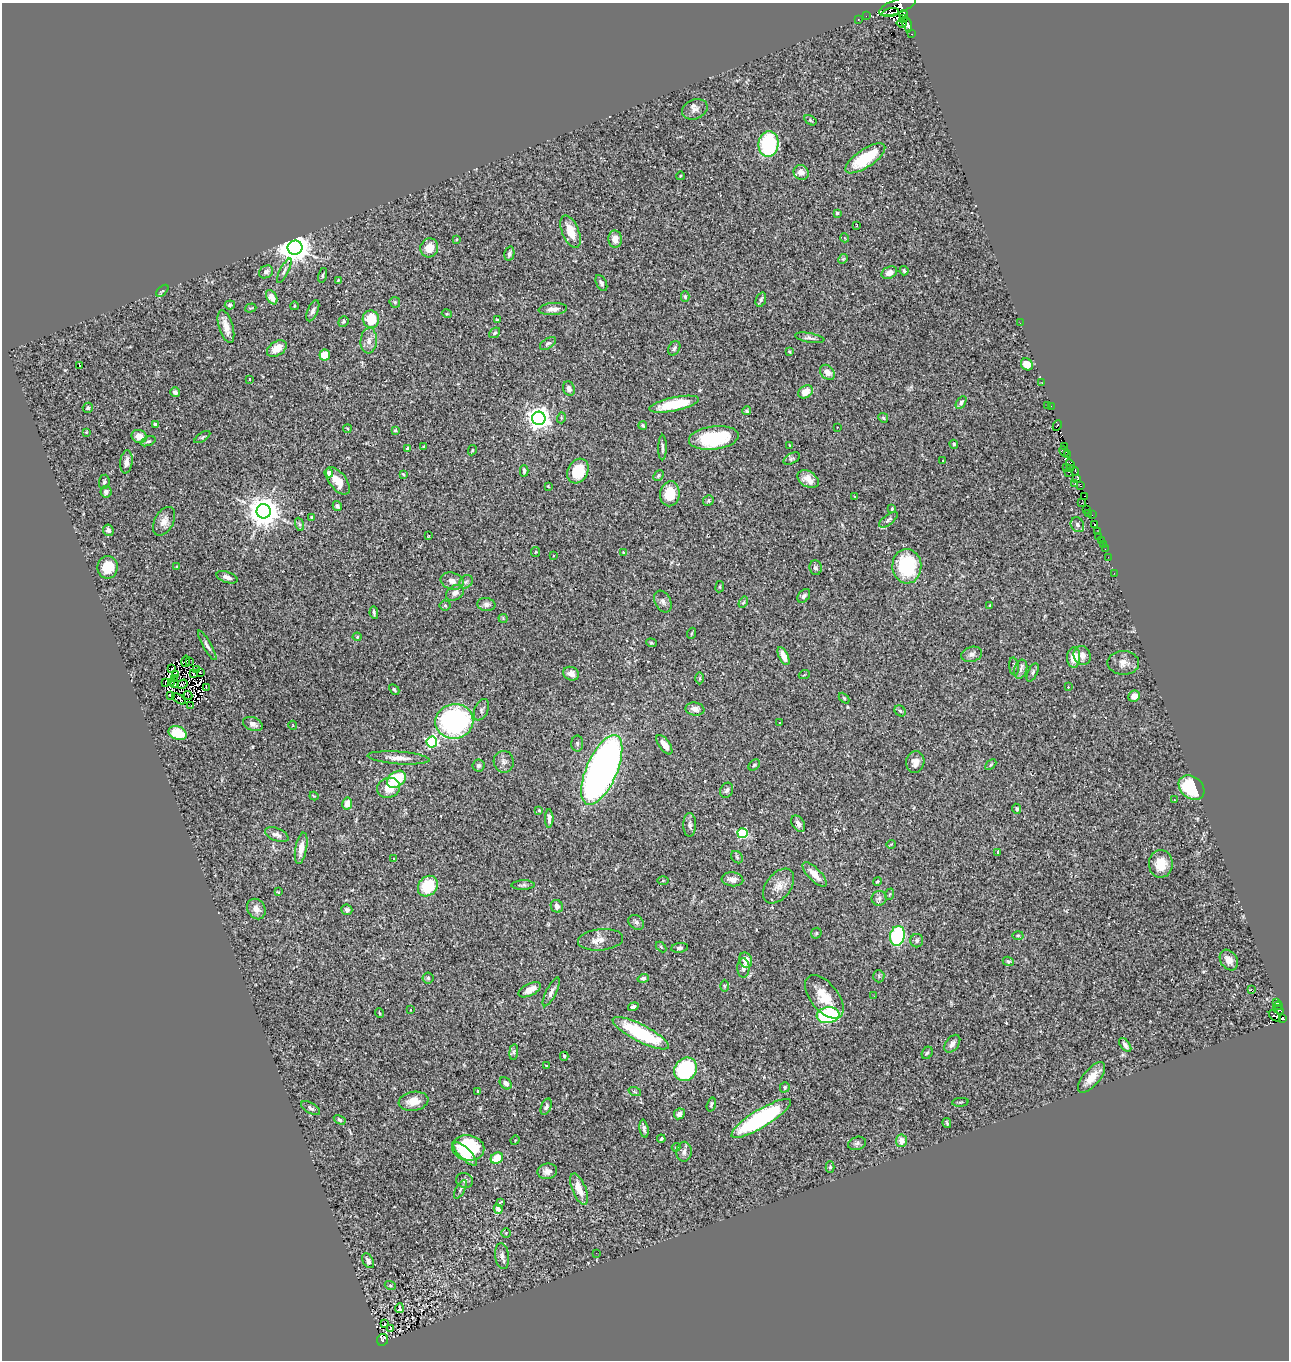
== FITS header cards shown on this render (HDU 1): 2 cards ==
NAXIS1  =                 1287
NAXIS2  =                 1358

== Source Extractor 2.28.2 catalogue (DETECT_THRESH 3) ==
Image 1287 x 1358 px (HDU 1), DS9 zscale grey, 1 PNG px = 1 image px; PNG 1291 x 1362 px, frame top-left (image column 1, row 1358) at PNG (2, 3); each listed source drawn as its Kron ellipse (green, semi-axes under 4 px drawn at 4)
Background 0.574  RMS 0.025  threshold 0.0741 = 3 sigma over >= 5 px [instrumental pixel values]
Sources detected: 335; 10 with non-positive FLUX_AUTO (blend fragments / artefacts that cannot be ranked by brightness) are neither listed nor drawn; the other 325 listed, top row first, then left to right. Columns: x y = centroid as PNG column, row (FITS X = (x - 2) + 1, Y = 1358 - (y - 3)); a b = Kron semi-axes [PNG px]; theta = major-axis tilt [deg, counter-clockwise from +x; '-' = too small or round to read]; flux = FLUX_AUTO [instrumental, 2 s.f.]
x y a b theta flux
897 6 20 7 21 1300
891 13 8 3 11 880
903 15 4 4 - 950
866 16 2 2 - 7
858 19 3 2 - 16
903 19 4 2 - 220
902 23 5 3 - 390
907 25 8 4 -75 1100
912 34 3 2 - 13
695 109 13 9 22 9.8
810 120 7 4 -32 2.3
768 144 13 10 84 140
865 158 23 9 34 71
801 172 8 7 - 13
680 176 4 2 - 1.3
837 213 3 3 - 2.8
856 225 3 2 - 0.98
571 232 17 8 -68 29
845 238 4 3 - 1.3
456 239 3 2 - 1.6
615 239 8 7 - 14
295 248 7 7 - 3100
429 248 10 8 67 22
509 254 7 5 77 4.1
843 259 5 4 - 2
284 271 14 4 63 4.6
904 271 4 4 - 3
266 272 7 6 - 5.4
889 273 8 5 24 11
323 275 7 3 75 2.7
338 280 4 3 - 1.7
601 283 8 5 -63 4.1
162 291 7 4 44 2.1
272 297 8 5 -60 19
685 297 5 4 - 2.8
761 300 7 5 69 3.7
395 302 6 5 - 2.5
230 305 5 4 - 3.8
294 306 4 3 - 1.2
251 308 6 2 18 1.3
553 309 14 6 4 10
313 311 11 5 66 5.5
447 314 5 3 - 1.5
371 319 8 8 - 46
497 320 4 2 - 1.3
343 322 5 5 - 3.1
1020 323 2 2 - 11
226 327 17 7 -73 16
495 333 6 4 40 2.8
810 338 15 4 -10 5.5
369 341 13 8 86 11
548 343 9 5 33 3.4
674 348 7 5 61 4.1
277 349 10 7 33 21
789 351 4 3 - 1.7
325 355 5 5 - 23
1027 364 6 5 - 18
79 366 3 3 - 49
827 372 8 6 -46 11
249 379 3 2 - 2
1042 383 2 2 - 7.8
569 388 7 5 -68 7.3
175 392 5 5 - 4.2
806 392 8 6 35 19
961 403 7 4 58 4.8
674 404 25 7 12 60
1048 406 3 2 - 5.3
1051 406 2 2 - 8.1
88 408 5 5 - 3.7
747 411 4 4 - 3.1
539 418 7 6 - 1600
561 418 5 3 - 1.7
883 418 5 4 - 2.2
155 424 4 3 - 2.5
643 425 4 3 - 2.1
1057 425 5 3 - 320
837 427 2 2 - 1
347 429 4 2 - 1.4
395 430 4 3 - 2.4
86 432 3 3 - 1.2
139 436 7 6 - 17
202 437 9 3 34 2.5
714 438 25 11 7 110
148 441 8 4 19 3
954 444 4 4 - 1.8
790 445 3 3 - 1.4
424 447 3 2 - 1.8
1065 447 4 2 - 18
662 448 13 3 89 4.5
408 449 4 3 - 12
472 450 5 4 - 1.8
1064 451 5 3 - 67
1068 454 3 2 - 53
792 458 9 5 28 3.4
942 460 3 2 - 4.3
126 462 11 6 83 10
1070 465 5 4 - 120
1066 467 2 2 - 14
1070 469 3 2 - 60
524 471 5 3 - 4.6
578 471 13 10 61 54
1075 471 4 2 - 110
1068 472 3 3 - 250
329 473 4 4 - 8.2
403 474 3 2 - 1.2
658 475 6 4 48 2.9
808 479 11 7 -33 17
1077 479 4 3 - 110
338 481 16 8 -51 24
104 482 7 5 82 3.6
1075 484 3 2 - 34
548 486 2 2 - 1.6
1080 486 3 3 - 40
106 492 6 5 - 5.3
670 494 12 9 81 39
1085 496 3 2 - 400
855 497 3 2 - 2.8
708 501 6 5 - 3.1
1082 503 3 2 - 3.6
337 506 5 4 - 4.3
892 509 3 2 - 2.3
1087 509 3 2 - 19
264 511 7 7 - 3200
1089 513 3 2 - 23
1092 515 4 2 - 6.1
312 518 3 3 - 4
888 520 11 5 38 4.7
164 521 15 9 62 12
299 524 7 4 -71 3.1
1095 524 4 3 - 410
1077 525 8 6 -60 4.8
108 530 6 5 - 7.7
1097 532 3 2 - 110
428 536 3 2 - 0.92
1098 536 2 2 - 4.2
1101 541 3 3 - 40
1103 545 2 2 - 5.8
1105 549 2 2 - 5
536 552 5 4 - 1.9
623 552 4 3 - 1
554 556 3 2 - 3.7
1108 557 2 2 - 1.9
907 566 17 14 -88 120
108 567 11 10 - 32
176 567 4 2 - 1.3
815 568 7 6 - 5.2
1114 573 2 2 - 0.97
227 577 11 5 -18 8.9
452 581 12 8 -17 10
466 582 7 6 - 4.4
720 587 5 3 - 1.8
455 593 10 7 34 8.2
804 596 8 5 51 4.1
663 601 11 8 -61 6.7
743 602 6 4 58 2.2
486 604 9 6 -7 6.5
445 605 5 5 - 2.6
989 606 3 2 - 1.8
374 613 6 3 -80 3.3
503 618 4 4 - 1.9
692 633 6 3 70 1.4
357 637 4 4 - 1.7
651 643 5 4 - 2.2
207 645 17 4 -60 6
972 654 10 7 16 7.5
1082 655 10 8 -65 8.9
784 656 10 4 -64 17
1074 657 10 6 88 26
186 661 6 2 78 1.2
189 662 3 2 - 1.4
1123 663 16 12 0 14
1014 666 9 4 -83 3
171 669 3 2 - 1.9
1021 669 10 6 72 5.9
196 670 3 2 - 1.7
201 672 2 2 - 1.1
1033 672 10 4 65 3.8
193 673 3 2 - 1.4
176 674 3 2 - 1.8
571 674 8 6 -22 10
804 675 5 3 - 1.4
700 678 6 4 -89 2.4
174 679 2 2 - 1.2
165 682 2 2 - 0.61
171 682 4 2 - 2.3
175 684 2 2 - 2.1
182 684 5 3 - 4.3
206 687 3 2 - 2.3
1068 687 3 2 - 5.6
394 689 6 4 -43 3.1
170 695 4 3 - 5.5
188 695 4 3 - 0.71
1134 696 6 5 - 9.6
844 698 6 4 -46 2.1
179 699 8 3 -36 1.4
191 706 3 2 - 6
695 709 9 6 -9 9.8
481 710 11 6 64 5.6
900 711 6 5 - 2.8
454 721 19 17 9 330
780 723 3 2 - 1.7
253 724 10 6 -20 9
293 725 4 3 - 1.6
178 733 9 6 -22 47
432 742 5 5 - 190
577 744 8 6 -89 3.7
664 745 11 5 -55 16
398 758 31 6 -4 17
504 762 11 10 - 8.1
915 762 11 9 79 10
754 765 6 4 44 3.1
991 765 6 4 44 2.1
479 766 6 6 - 3.8
602 770 37 15 66 1100
396 779 10 7 37 86
389 788 12 10 19 25
1192 788 14 11 -41 82
727 790 8 6 62 4.7
314 796 4 3 - 1.4
1174 800 3 2 - 1.4
347 803 6 5 - 12
1017 809 5 4 - 2.8
539 810 3 3 - 1.5
549 818 9 4 -89 7
798 824 9 6 -57 6.9
690 825 12 6 90 6.3
743 833 5 5 - 120
277 835 12 6 -22 7.1
891 844 5 3 - 1.3
301 848 16 5 80 17
998 852 3 2 - 1.8
737 857 7 5 -46 3.2
393 858 4 3 - 1.7
1161 864 14 12 87 28
815 874 16 6 -45 16
732 879 11 7 -6 9.7
663 880 5 4 - 1.5
877 881 4 3 - 1.7
523 885 11 4 2 3.9
428 886 11 9 49 61
779 886 20 12 52 19
278 892 4 3 - 1.6
890 894 6 3 69 1.8
879 898 7 7 - 5.1
557 906 6 6 - 8.3
256 909 11 8 -57 12
347 910 5 5 - 5.4
636 922 8 6 -38 4.9
816 933 6 5 - 2.4
1018 935 5 3 - 2
897 936 10 7 78 160
601 940 23 10 6 17
917 941 7 6 - 3.8
661 947 6 3 -46 1.8
680 948 8 5 6 3.6
746 960 8 6 -68 17
1229 960 11 8 -58 12
1008 961 6 4 -20 2.4
743 968 9 6 -90 7.7
879 976 6 5 - 2.7
428 978 5 5 - 2.7
643 978 5 4 - 3.9
724 986 6 4 -90 2.1
530 990 12 6 26 18
1251 990 3 3 - 33
551 992 16 5 63 7.7
874 996 3 2 - 2.8
824 997 26 13 -51 39
1277 1003 4 3 - 15
1278 1006 4 2 - 46
633 1007 5 4 - 4.5
410 1010 3 3 - 8
1278 1010 6 2 -35 26
379 1013 5 3 - 1.3
828 1015 11 8 7 190
1275 1016 7 4 -42 53
1283 1019 4 3 - 210
641 1033 31 8 -27 140
952 1044 10 6 53 7.7
1125 1045 8 4 -53 6.7
514 1052 8 4 82 2.8
927 1053 6 5 - 2.9
564 1056 4 3 - 2.3
546 1065 4 2 - 1.3
685 1069 12 10 51 180
1092 1077 19 8 50 23
506 1083 7 5 -47 6.7
785 1087 5 4 - 3.1
478 1091 4 3 - 1.8
635 1092 6 4 -19 2.3
413 1101 15 9 9 23
960 1102 8 3 4 1.8
711 1104 7 4 74 2.6
546 1107 8 5 69 5.2
311 1108 10 5 -30 5.3
679 1114 6 5 - 6.4
761 1118 34 9 31 250
340 1120 6 4 -29 3.4
947 1123 5 3 - 1.9
644 1129 9 4 -80 4.9
661 1139 4 3 - 2.8
515 1140 5 4 - 1.4
901 1141 6 5 - 15
857 1143 9 6 18 5.1
676 1147 4 4 - 1.8
468 1148 16 12 -11 100
684 1152 10 7 87 7.1
465 1154 15 5 -44 35
497 1158 6 5 - 28
830 1167 6 4 -90 2.9
547 1171 10 7 8 8.9
465 1181 8 7 - 4.9
460 1189 10 4 61 3.7
579 1189 16 6 -67 23
500 1202 3 3 - 18
498 1209 5 4 - 8.1
506 1233 4 4 - 2.1
596 1253 2 2 - 1.3
502 1256 13 7 -83 7.3
368 1261 8 5 -60 5.8
390 1285 6 3 -19 1.7
399 1308 5 3 - 3.8
384 1324 3 2 - 3.5
391 1328 3 2 - 1.1
383 1340 6 5 - 63
At the frame edge (FLAGS 8, measured only in part): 1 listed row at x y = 897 6
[10 non-positive-flux detections neither listed nor drawn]